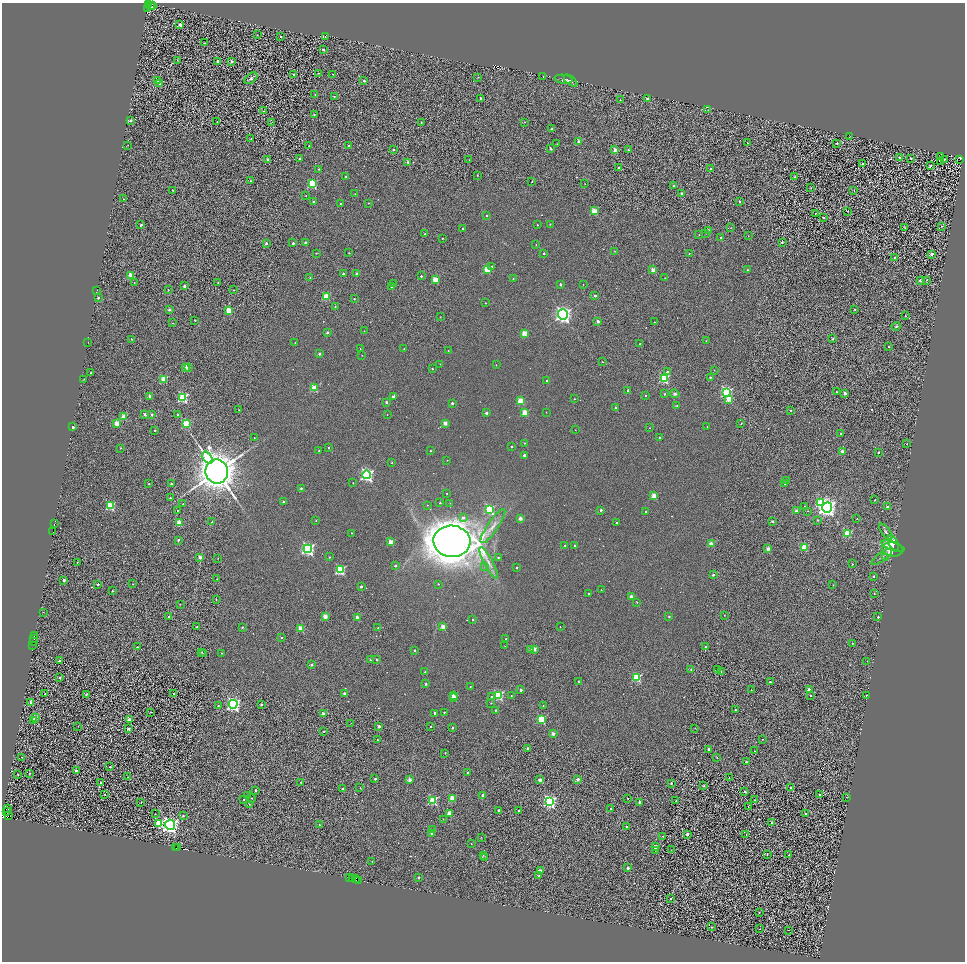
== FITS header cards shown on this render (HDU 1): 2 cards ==
NAXIS1  =                 1925
NAXIS2  =                 1919

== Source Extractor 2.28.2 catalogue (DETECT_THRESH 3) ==
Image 1925 x 1919 px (HDU 1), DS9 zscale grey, zoomed out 1/2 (1 PNG px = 2 x 2 image px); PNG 967 x 964 px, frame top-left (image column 1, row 1918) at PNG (2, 3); each listed source drawn as its Kron ellipse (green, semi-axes under 4 px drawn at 4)
Background 0.984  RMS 2.4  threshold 7.2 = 3 sigma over >= 5 px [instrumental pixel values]
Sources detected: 655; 93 cannot appear on this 1/2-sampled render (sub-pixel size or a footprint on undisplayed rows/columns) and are neither listed nor drawn; of the other 562, the 500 brightest by FLUX_AUTO listed and drawn (62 fainter detections omitted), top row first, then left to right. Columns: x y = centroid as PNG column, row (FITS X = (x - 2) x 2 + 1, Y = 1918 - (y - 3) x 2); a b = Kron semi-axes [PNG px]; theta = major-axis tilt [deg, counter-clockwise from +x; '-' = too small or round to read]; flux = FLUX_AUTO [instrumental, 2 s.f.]
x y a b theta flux
148 4 3 2 - 6.6e+03
153 5 2 2 - 2.7e+04
151 6 3 1 - 2.2e+03
147 8 2 1 - 2.3e+03
180 25 2 2 - 5.5e+03
257 35 2 2 - 2.5e+02
280 36 2 2 - 5.3e+02
325 37 3 2 - 2.2e+03
205 43 2 2 - 3.0e+02
323 49 2 2 - 1.1e+03
177 60 2 2 - 3.2e+02
217 61 2 2 - 1.1e+03
231 61 2 2 - 1.8e+03
318 73 2 2 - 3.3e+02
294 74 2 2 - 4.0e+02
333 74 2 1 - 2.2e+02
543 76 2 1 - 1.6e+02
478 77 2 2 - 2.0e+02
251 78 7 4 39 1.2e+03
564 79 9 4 -6 1.2e+03
157 80 2 2 - 7.2e+03
364 81 2 2 - 1.5e+03
571 81 8 3 -40 8.6e+02
160 83 2 2 - 1.3e+03
315 94 2 2 - 2.0e+02
334 96 2 1 - 2.9e+02
481 98 2 2 - 2.1e+03
647 99 2 2 - 4.3e+03
620 100 2 2 - 4.4e+02
708 110 2 1 - 1.6e+02
263 111 3 1 - 1.7e+02
314 114 2 2 - 4.7e+02
131 121 2 2 - 2.2e+03
217 122 2 1 - 5.9e+02
272 122 2 2 - 2.2e+02
524 122 2 2 - 2.1e+02
421 123 2 1 - 2.7e+02
552 129 2 2 - 1.5e+03
849 137 3 2 - 1.7e+02
251 138 2 2 - 3.2e+02
579 142 2 2 - 7.3e+03
748 143 2 1 - 2.0e+02
837 143 2 2 - 1.0e+03
557 144 2 2 - 3.6e+02
128 145 2 1 - 1.8e+02
349 145 2 2 - 9.1e+02
309 146 2 2 - 3.9e+02
393 149 2 2 - 6.3e+02
551 149 3 2 - 1.3e+03
615 150 2 2 - 5.1e+03
628 150 2 2 - 4.4e+02
941 156 2 2 - 5.0e+02
900 157 2 2 - 1.1e+03
911 158 2 2 - 1.1e+03
268 159 2 2 - 8.7e+02
300 159 2 2 - 1.1e+03
944 159 2 1 - 2.0e+02
960 159 3 1 - 2.1e+02
469 160 2 2 - 1.7e+02
408 162 2 2 - 1.5e+03
941 162 2 1 - 2.3e+02
863 164 2 2 - 5.5e+02
930 166 2 2 - 1.7e+03
619 167 2 2 - 7.0e+02
319 169 2 2 - 4.0e+02
711 169 2 2 - 1.9e+03
477 175 2 2 - 4.0e+02
345 177 2 2 - 6.2e+02
794 177 2 2 - 4.0e+02
251 181 2 2 - 4.5e+02
532 182 2 1 - 2.9e+02
312 184 3 3 - 3.4e+04
585 184 2 1 - 2.4e+02
674 185 2 2 - 4.0e+02
811 188 2 2 - 4.6e+02
172 190 2 2 - 6.0e+02
854 190 2 1 - 1.9e+02
681 193 2 2 - 1.6e+03
355 194 2 2 - 3.0e+02
306 195 2 2 - 2.6e+02
124 199 3 2 - 2.5e+02
313 202 2 2 - 1.2e+03
740 202 2 2 - 5.5e+02
368 203 2 2 - 2.1e+02
341 204 2 2 - 4.8e+02
594 211 3 2 - 1.5e+04
848 211 2 2 - 3.2e+02
816 213 2 2 - 2.9e+02
486 216 2 2 - 6.5e+02
824 217 2 2 - 7.4e+02
550 224 2 2 - 4.0e+02
141 225 2 2 - 1.3e+03
537 225 2 2 - 4.7e+02
941 226 2 2 - 2.0e+02
731 228 2 2 - 2.2e+02
905 228 3 2 - 2.3e+02
462 229 2 2 - 5.5e+02
709 231 2 2 - 4.6e+03
706 233 3 2 - 4.1e+02
425 234 2 2 - 6.4e+02
699 235 2 1 - 2.2e+02
748 236 2 2 - 3.2e+02
721 237 2 1 - 3.4e+02
442 238 2 2 - 6.3e+02
782 242 2 2 - 9.1e+02
266 243 2 2 - 2.3e+03
293 243 2 2 - 1.6e+03
306 243 3 2 - 4.0e+03
536 245 2 2 - 2.7e+02
614 251 3 2 - 2.3e+02
316 253 2 2 - 2.9e+02
349 253 2 2 - 3.0e+02
544 253 2 2 - 9.6e+02
689 254 2 2 - 1.9e+02
932 254 2 2 - 4.0e+03
895 258 2 2 - 3.3e+03
492 267 2 2 - 1.4e+03
487 269 3 3 - 1.9e+04
653 270 2 2 - 8.1e+03
747 270 2 2 - 3.6e+02
343 274 2 2 - 2.0e+03
357 274 2 2 - 2.9e+03
131 276 3 3 - 1.3e+04
421 276 2 2 - 8.9e+02
310 277 2 2 - 1.6e+02
665 278 2 2 - 2.2e+02
513 279 2 2 - 2.7e+02
435 280 3 2 - 1.5e+04
920 280 2 2 - 2.7e+03
927 280 2 2 - 3.7e+02
218 282 2 1 - 1.7e+02
134 283 2 1 - 1.7e+02
393 284 2 2 - 6.2e+02
560 284 2 2 - 1.3e+03
583 284 2 2 - 2.3e+02
184 286 2 2 - 1.9e+03
392 287 2 2 - 8.0e+02
168 290 2 2 - 4.9e+02
234 290 2 2 - 2.1e+02
96 291 2 1 - 9.9e+02
326 296 3 3 - 1.6e+04
595 296 2 2 - 1.4e+03
98 297 2 2 - 1.2e+03
354 299 2 2 - 4.8e+02
486 303 2 2 - 2.7e+02
335 306 2 2 - 3.6e+02
855 309 2 2 - 7.2e+02
169 310 2 2 - 2.1e+03
229 310 3 2 - 1.5e+04
563 315 5 5 - 1.6e+05
905 316 2 2 - 4.4e+02
440 317 2 2 - 2.4e+02
195 320 2 2 - 5.1e+02
598 321 2 2 - 3.2e+03
654 322 2 2 - 3.4e+02
172 323 3 2 - 2.6e+02
896 326 4 3 - 5.3e+02
364 331 2 2 - 1.6e+02
327 332 2 2 - 1.7e+03
524 333 2 2 - 1.1e+04
131 339 2 2 - 5.6e+02
833 339 2 2 - 5.5e+02
706 341 2 2 - 2.2e+02
88 342 2 1 - 2.0e+02
295 342 2 1 - 2.4e+02
640 344 2 2 - 1.2e+03
889 347 2 1 - 3.1e+02
360 349 2 2 - 2.2e+02
404 349 2 2 - 3.4e+02
448 351 2 2 - 3.6e+02
319 354 2 2 - 1.8e+03
362 355 2 2 - 2.1e+02
602 362 2 2 - 3.4e+02
440 364 2 1 - 1.7e+02
496 365 2 2 - 3.3e+02
186 367 2 2 - 8.3e+03
188 368 2 2 - 1.2e+03
432 369 2 2 - 5.8e+02
714 370 2 2 - 1.6e+02
667 372 2 2 - 3.2e+03
90 373 2 1 - 2.8e+02
710 377 2 2 - 6.8e+02
84 379 2 2 - 2.2e+02
164 379 3 3 - 2.0e+04
664 379 3 3 - 3.7e+04
547 380 2 2 - 4.4e+02
314 388 3 3 - 1.8e+04
628 390 2 2 - 9.0e+02
727 392 3 3 - 6.5e+04
837 392 2 2 - 8.8e+02
845 393 2 2 - 3.7e+03
665 394 2 2 - 5.3e+02
675 394 4 4 - 1.0e+03
646 395 2 2 - 3.7e+02
149 396 2 2 - 1.6e+03
393 397 3 2 - 3.0e+03
183 398 3 3 - 5.1e+04
574 399 2 2 - 2.7e+02
729 399 3 3 - 9.6e+03
520 401 3 2 - 1.4e+04
386 402 2 2 - 1.4e+03
452 403 2 2 - 1.7e+03
677 405 3 3 - 3.7e+02
616 407 2 2 - 7.8e+02
239 410 2 2 - 1.9e+02
791 410 2 2 - 6.2e+02
525 412 2 2 - 1.1e+04
546 412 2 2 - 1.7e+02
486 413 2 2 - 2.7e+03
145 414 2 2 - 2.0e+03
178 414 2 2 - 5.0e+02
387 414 2 1 - 2.5e+02
152 415 2 2 - 1.2e+03
124 417 3 2 - 1.2e+04
117 423 2 2 - 7.8e+03
186 423 3 3 - 1.7e+04
445 423 2 2 - 5.2e+03
741 423 2 2 - 5.1e+02
72 427 2 2 - 4.7e+03
707 427 2 2 - 1.7e+02
649 428 2 2 - 2.4e+02
155 430 2 2 - 8.2e+02
575 430 2 1 - 1.8e+02
841 433 2 2 - 5.9e+02
254 437 2 1 - 2.2e+02
659 437 2 2 - 3.2e+02
525 443 2 2 - 3.9e+02
906 444 2 2 - 3.2e+02
511 446 2 2 - 5.6e+02
120 448 2 2 - 3.2e+02
328 448 2 2 - 4.6e+02
319 450 2 2 - 4.5e+02
430 451 2 2 - 4.9e+02
842 451 2 2 - 5.0e+03
878 452 2 2 - 6.4e+02
524 455 2 2 - 1.9e+03
207 458 7 4 -54 3.1e+04
447 460 2 1 - 2.3e+02
392 462 2 2 - 3.3e+02
217 472 12 11 - 1.1e+06
367 475 4 4 - 8.9e+04
786 480 2 2 - 3.4e+02
353 483 2 2 - 3.7e+02
785 483 2 2 - 3.1e+02
149 484 2 2 - 4.3e+02
171 484 2 2 - 1.6e+03
301 488 2 2 - 1.0e+03
447 493 2 2 - 3.4e+02
654 496 2 2 - 1.2e+04
170 498 2 2 - 6.8e+02
875 500 2 2 - 4.9e+02
283 501 2 2 - 7.5e+02
440 503 2 2 - 6.4e+02
450 503 2 2 - 2.0e+02
820 503 3 3 - 2.6e+04
183 504 2 2 - 3.6e+02
427 505 2 2 - 1.9e+02
110 506 3 3 - 3.0e+04
804 506 2 2 - 2.3e+02
827 507 5 5 - 2.1e+05
887 507 2 2 - 2.7e+03
489 509 4 3 - 3.9e+04
601 510 2 2 - 1.6e+03
177 511 2 1 - 2.4e+02
796 511 2 2 - 4.5e+03
808 511 3 2 - 2.5e+02
646 512 2 2 - 1.2e+03
463 518 3 3 - 1.6e+03
520 518 2 2 - 5.1e+03
857 518 2 2 - 2.1e+02
818 520 2 2 - 5.5e+02
212 521 2 2 - 3.8e+02
316 521 2 2 - 3.3e+02
772 521 2 2 - 1.8e+03
617 522 2 2 - 6.3e+02
179 523 3 3 - 1.2e+04
54 524 2 1 - 3.9e+03
493 526 20 5 55 4.5e+03
53 532 2 1 - 1.2e+03
886 532 9 3 -54 1.1e+03
352 533 2 2 - 3.1e+02
847 533 3 3 - 2.2e+04
178 540 2 2 - 1.2e+03
452 541 18 16 -3 9.4e+05
391 542 2 2 - 9.3e+03
894 543 9 4 -62 7.2e+03
711 544 2 2 - 9.4e+03
565 545 2 2 - 9.3e+02
575 546 2 2 - 7.4e+02
893 546 12 4 -19 8.2e+03
804 547 3 3 - 1.4e+04
308 549 4 4 - 9.6e+04
768 549 2 2 - 6.3e+03
892 549 10 7 -9 8.6e+03
200 557 2 2 - 3.7e+03
329 557 2 2 - 5.3e+02
498 557 2 2 - 6.4e+02
882 557 12 2 36 8.6e+02
218 558 2 1 - 2.7e+02
885 558 4 3 - 7.8e+02
77 562 2 2 - 3.0e+02
489 563 17 4 -62 3.6e+03
853 564 2 2 - 3.8e+02
395 566 2 2 - 1.5e+03
485 566 4 4 - 6.4e+02
517 567 2 2 - 9.2e+02
340 570 3 3 - 4.3e+04
713 575 2 2 - 1.2e+03
873 576 2 2 - 8.5e+02
217 579 2 2 - 4.3e+02
64 580 2 2 - 3.2e+03
98 584 2 2 - 1.5e+03
132 584 2 2 - 3.2e+02
438 584 2 2 - 4.2e+02
833 585 2 1 - 3.0e+02
361 586 2 2 - 1.9e+03
601 590 2 2 - 1.7e+02
112 591 2 2 - 6.1e+02
874 593 2 1 - 2.7e+02
589 594 2 2 - 6.3e+02
631 596 2 2 - 3.9e+03
216 600 2 2 - 3.4e+02
637 602 3 2 - 2.6e+02
180 604 2 1 - 2.8e+02
43 612 2 2 - 1.8e+02
724 615 2 2 - 2.7e+02
325 616 2 2 - 8.6e+03
669 616 2 2 - 5.5e+02
169 617 2 2 - 1.0e+03
357 617 2 2 - 6.1e+03
878 617 2 2 - 8.3e+02
473 620 2 2 - 1.1e+03
197 627 2 2 - 3.1e+02
242 627 2 2 - 6.4e+02
443 627 2 2 - 8.5e+03
560 627 2 1 - 2.5e+02
378 628 2 2 - 5.1e+02
301 629 2 2 - 1.2e+04
34 636 2 2 - 5.9e+02
281 638 2 2 - 4.2e+02
34 639 2 1 - 1.9e+03
506 639 2 2 - 8.4e+02
33 642 2 1 - 7.3e+03
852 643 2 2 - 4.9e+02
33 645 2 1 - 1.6e+03
505 646 2 1 - 1.8e+02
705 646 2 2 - 7.6e+02
137 647 3 2 - 2.4e+02
534 649 2 2 - 5.1e+03
415 650 2 2 - 9.5e+02
531 650 2 2 - 3.8e+03
202 652 2 2 - 3.3e+02
221 653 2 2 - 2.5e+02
204 654 2 2 - 2.5e+02
371 660 2 2 - 3.5e+03
377 660 2 2 - 6.0e+02
59 661 2 2 - 1.8e+03
867 661 2 1 - 1.8e+02
311 665 2 2 - 1.9e+03
691 669 2 2 - 7.0e+02
717 670 2 2 - 6.1e+02
721 671 2 2 - 2.7e+02
425 672 2 2 - 4.1e+02
637 677 3 3 - 3.2e+04
60 678 2 2 - 8.3e+02
578 681 2 2 - 4.4e+02
770 682 2 2 - 7.0e+02
426 684 2 2 - 1.1e+03
470 686 2 2 - 2.5e+02
809 689 2 2 - 5.2e+03
521 690 2 2 - 1.7e+03
751 690 2 1 - 2.4e+02
344 693 2 2 - 2.9e+03
44 694 2 2 - 5.2e+02
86 694 2 2 - 8.7e+02
173 694 2 2 - 7.1e+02
453 695 2 2 - 2.2e+03
498 695 3 3 - 4.5e+04
811 695 2 2 - 1.3e+03
866 695 2 2 - 2.8e+02
511 696 2 2 - 2.4e+02
454 697 2 2 - 9.3e+03
491 697 4 2 - 1.3e+03
31 702 2 2 - 4.6e+03
491 703 3 2 - 3.4e+02
233 704 4 4 - 1.1e+05
261 704 2 2 - 8.0e+02
218 706 2 2 - 6.1e+02
543 706 2 2 - 4.0e+02
495 710 2 2 - 6.7e+02
735 710 2 2 - 9.1e+02
151 712 2 2 - 3.3e+02
444 712 2 2 - 4.9e+02
435 713 2 2 - 2.5e+03
323 714 2 2 - 7.6e+03
35 717 2 2 - 5.7e+03
129 719 2 2 - 3.0e+03
541 719 3 3 - 3.2e+04
33 720 3 2 - 3.3e+03
351 723 3 1 - 1.7e+02
78 726 2 1 - 3.6e+02
379 726 2 2 - 3.3e+03
431 726 2 2 - 4.0e+02
452 728 2 2 - 1.5e+03
695 728 2 2 - 1.7e+02
128 729 2 2 - 3.8e+03
324 731 2 2 - 6.0e+02
553 734 2 2 - 4.5e+03
377 739 2 2 - 3.7e+02
763 739 2 2 - 2.5e+02
528 748 2 2 - 1.6e+03
709 749 2 2 - 2.1e+03
754 751 2 2 - 3.7e+02
445 753 2 2 - 3.4e+02
22 757 2 2 - 3.0e+02
717 758 3 2 - 2.5e+02
746 762 2 2 - 1.0e+03
110 767 2 2 - 6.2e+02
76 771 2 2 - 1.6e+03
468 772 2 2 - 7.6e+02
18 774 2 2 - 5.3e+02
29 774 2 2 - 5.1e+02
128 777 2 1 - 2.0e+02
729 777 3 2 - 2.4e+02
375 779 2 2 - 1.6e+03
578 779 2 2 - 3.1e+03
410 780 2 2 - 4.9e+03
540 780 2 2 - 4.6e+03
101 782 2 2 - 6.6e+02
301 782 2 2 - 4.0e+02
671 783 2 2 - 9.5e+02
704 786 3 2 - 6.8e+02
342 788 2 2 - 7.8e+02
360 788 2 2 - 2.4e+02
790 788 2 2 - 9.7e+02
256 790 2 2 - 4.5e+02
745 792 2 2 - 9.5e+02
104 794 2 2 - 4.7e+02
819 794 2 2 - 1.0e+03
247 795 2 1 - 1.8e+02
483 795 2 2 - 2.0e+03
846 797 3 2 - 2.7e+02
252 798 2 2 - 3.3e+02
452 798 3 2 - 1.4e+04
627 798 2 1 - 2.5e+02
244 800 2 2 - 3.5e+02
433 800 3 3 - 4.0e+04
755 800 2 1 - 1.8e+02
676 801 2 2 - 6.9e+02
141 802 2 1 - 2.1e+02
549 802 4 4 - 8.7e+04
640 802 2 2 - 1.7e+03
249 804 2 2 - 1.9e+02
748 807 2 1 - 2.9e+03
8 808 2 1 - 3.7e+02
611 809 2 2 - 4.4e+02
499 810 2 2 - 1.4e+03
519 810 2 2 - 5.8e+02
7 812 3 2 - 3.6e+03
449 813 2 2 - 9.9e+03
805 813 2 2 - 1.3e+03
155 814 2 1 - 4.9e+02
8 815 3 2 - 7.5e+02
183 816 2 2 - 4.7e+02
443 819 2 2 - 2.8e+02
772 822 2 2 - 2.2e+03
159 823 3 3 - 2.3e+04
170 825 5 5 - 1.5e+05
319 825 2 2 - 4.2e+02
626 827 2 2 - 8.4e+02
433 830 2 2 - 1.4e+03
431 833 2 2 - 1.4e+03
687 834 2 2 - 3.1e+03
746 834 2 1 - 2.8e+02
663 836 3 2 - 2.3e+02
481 837 3 2 - 2.4e+02
471 844 2 2 - 2.2e+02
178 847 3 1 - 2.1e+03
655 847 2 2 - 5.0e+03
176 848 2 1 - 6.7e+03
671 849 2 2 - 2.0e+02
656 850 3 2 - 2.8e+02
767 854 2 2 - 5.4e+02
483 855 3 2 - 1.9e+02
789 855 2 1 - 3.1e+02
485 858 3 2 - 1.9e+02
372 861 2 2 - 2.8e+02
628 868 2 2 - 2.4e+03
540 871 2 2 - 4.3e+03
539 876 2 2 - 3.8e+02
418 877 2 2 - 1.5e+03
349 878 2 1 - 6.0e+02
353 879 2 2 - 4.9e+02
356 879 2 1 - 1.7e+03
359 880 2 2 - 1.1e+03
671 898 2 2 - 6.6e+02
759 912 2 2 - 4.2e+02
712 927 2 2 - 6.9e+02
759 929 2 1 - 2.6e+02
789 931 3 1 - 2.3e+02
At the frame edge (FLAGS 8, measured only in part): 1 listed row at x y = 148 4
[62 fainter detections neither listed nor drawn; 93 sub-pixel or undisplayed-footprint detections neither listed nor drawn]